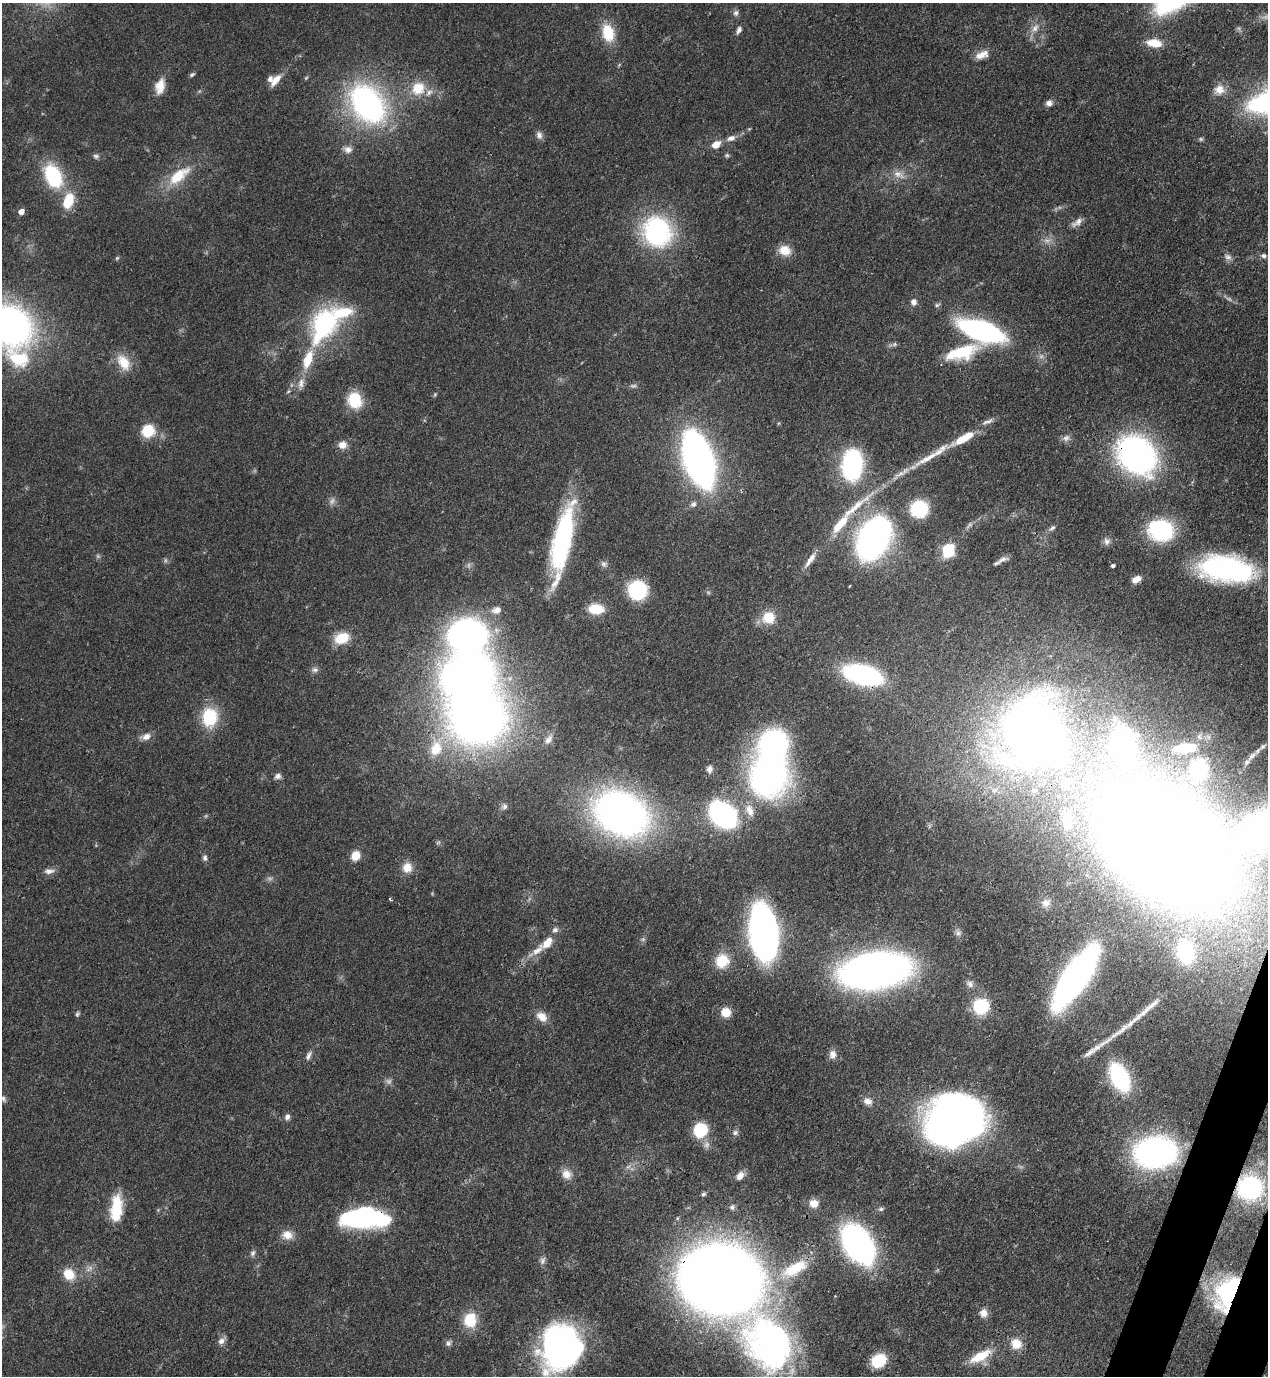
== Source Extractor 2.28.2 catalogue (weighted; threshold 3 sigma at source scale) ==
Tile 6 of 4 x 4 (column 2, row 2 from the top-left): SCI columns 1619-2884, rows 2791-4164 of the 5638 x 5579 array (HDU 1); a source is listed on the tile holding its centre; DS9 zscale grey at full resolution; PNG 1270 x 1378 px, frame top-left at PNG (2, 3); no overlay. Shown black and unused: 2% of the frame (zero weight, under 3 of 4 exposures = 7% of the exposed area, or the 3 px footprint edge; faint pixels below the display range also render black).
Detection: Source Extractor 2.28.2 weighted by HDU 2 'WHT'; one run over the whole footprint, this tile lists its part. Background 0.0515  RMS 0.0033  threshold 0.015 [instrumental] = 3 sigma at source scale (4.5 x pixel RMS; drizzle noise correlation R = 1.50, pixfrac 1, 0.05/0.05 arcsec/px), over >= 5 px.
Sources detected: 183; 13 too faint to see at this stretch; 7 inside a brighter object's white glare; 4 long thin detections or spike segments (spike, bleed or trail) — not listed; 9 inside a brighter listed object's ellipse — not listed separately; the other 150 listed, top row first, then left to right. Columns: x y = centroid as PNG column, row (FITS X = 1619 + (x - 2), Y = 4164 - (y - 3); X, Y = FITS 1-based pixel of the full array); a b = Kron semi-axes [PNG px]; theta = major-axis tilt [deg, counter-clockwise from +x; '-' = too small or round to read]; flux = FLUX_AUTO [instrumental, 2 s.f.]
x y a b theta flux
736 13 9 7 73 1.1
1035 28 13 8 49 2.5
739 30 10 5 65 1.3
608 33 21 13 -76 10
1154 43 16 8 -8 6.8
980 56 17 9 14 3.2
192 75 8 4 37 0.64
276 80 17 7 50 3.8
160 86 19 11 78 4.5
418 88 19 18 - 8.6
1219 90 13 13 - 3.7
1049 103 8 7 - 1.5
367 104 29 20 -53 110
539 135 11 7 -81 1.5
731 138 11 7 17 1.9
716 144 8 6 35 4.3
348 149 12 9 -17 2
727 155 6 5 - 0.56
96 156 8 7 - 0.91
899 174 18 9 -28 3.3
53 176 23 14 -64 27
178 176 33 13 38 12
68 201 19 11 71 9.2
21 212 6 5 - 2.3
1077 222 16 7 39 2
657 232 31 28 -72 48
785 250 14 11 -11 5
1264 256 6 6 - 1.1
1228 257 10 8 -31 1.5
913 302 9 7 -81 1.4
10 325 33 28 -41 160
324 325 46 28 60 43
981 331 33 13 -18 99
895 344 6 4 88 0.54
962 352 44 17 17 16
19 359 32 22 -18 16
123 362 24 15 -56 6.6
301 383 14 8 81 2.4
435 394 6 4 47 0.42
355 400 17 14 -71 11
987 421 18 5 19 1.5
148 431 11 11 - 11
1066 438 10 9 - 1.5
963 439 28 10 28 8.3
342 445 11 10 - 2.6
1137 455 31 25 -48 120
698 459 35 16 -71 250
852 465 24 16 86 53
693 504 9 7 45 1.2
919 509 12 12 - 27
837 527 13 9 52 4.3
1052 528 9 5 32 0.94
1161 530 22 19 -25 32
873 539 26 17 62 180
562 540 70 16 78 59
1106 541 10 8 -83 1.4
948 550 13 12 - 12
810 559 24 6 55 3.1
1002 559 15 6 21 1.6
604 564 9 7 -50 1.1
1113 566 4 3 - 0.71
1227 569 56 25 -8 63
1136 579 10 6 31 2.9
637 590 12 12 - 38
596 609 15 9 -5 9.4
496 610 10 8 19 2.3
768 618 15 15 - 7
342 638 16 11 19 8.8
315 670 9 7 4 1.2
863 675 33 15 -14 62
477 716 42 38 12 280
209 717 21 17 90 15
1032 732 48 44 89 410
146 736 11 8 23 2.4
548 740 14 8 54 2
774 743 24 22 18 63
1123 745 28 17 -83 89
1263 746 10 6 38 1.2
436 748 25 18 71 12
1185 748 24 10 4 8.8
1247 762 8 5 42 0.8
709 769 9 7 78 1.5
1198 769 12 8 78 46
769 775 32 30 75 130
278 776 9 7 24 1.3
1066 783 14 12 4 4.4
1034 790 8 6 25 1
504 806 8 8 - 1.1
749 810 18 10 -69 4.2
621 814 40 29 -30 190
723 815 18 12 -42 100
1067 821 21 12 -84 4.5
1249 839 102 31 71 59
1165 845 95 64 -39 1000
356 855 9 8 - 5
205 858 7 6 - 0.95
407 868 13 12 - 3.9
49 871 15 6 6 1.7
390 899 4 3 - 0.48
1046 903 15 12 24 3.4
555 930 9 7 16 1.2
764 933 45 21 -84 140
958 933 9 6 16 1.1
537 951 23 9 42 4.9
1185 952 21 15 -85 20
722 961 16 15 - 8.9
875 970 44 23 8 260
1075 977 46 15 55 220
970 984 10 8 -30 1.6
981 1006 14 13 - 18
726 1012 8 8 - 6.4
77 1014 7 5 60 0.61
542 1017 15 11 -39 3.6
1121 1030 44 6 38 6.6
833 1054 10 9 - 1.9
308 1056 13 6 71 1.3
1119 1077 19 11 -63 53
3 1099 8 5 -69 0.74
867 1101 11 9 -12 1.9
287 1117 7 6 - 1.3
954 1122 41 33 28 280
700 1130 10 10 - 19
735 1132 8 7 - 1
1156 1152 24 17 4 160
566 1174 14 12 -44 3.2
740 1176 12 8 48 2.2
1250 1188 21 19 -1 42
703 1194 6 5 - 0.71
814 1203 11 10 - 3.3
732 1207 7 6 - 0.91
116 1208 29 12 85 13
881 1209 7 6 - 0.76
360 1218 40 21 6 45
287 1235 15 12 -7 3.7
858 1244 30 19 -58 120
253 1253 9 6 63 0.99
543 1260 11 7 73 1.3
795 1269 42 16 29 15
69 1274 13 11 -41 6.6
720 1279 62 50 -16 550
1227 1293 37 22 68 42
983 1313 11 10 - 2.5
470 1320 15 13 88 10
221 1341 9 8 - 1.8
448 1343 8 7 - 1
769 1344 70 51 -58 110
1016 1344 13 12 - 5.2
561 1347 36 33 80 130
980 1356 29 10 28 8.8
878 1361 13 11 28 14
Overlapping masked pixels (flux is a lower limit): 8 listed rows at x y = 962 352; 1137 455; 1165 845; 764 933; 1250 1188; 360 1218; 720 1279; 1227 1293
Isophote crosses this tile's border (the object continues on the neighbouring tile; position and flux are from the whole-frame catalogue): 3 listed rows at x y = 10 325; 1249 839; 1165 845